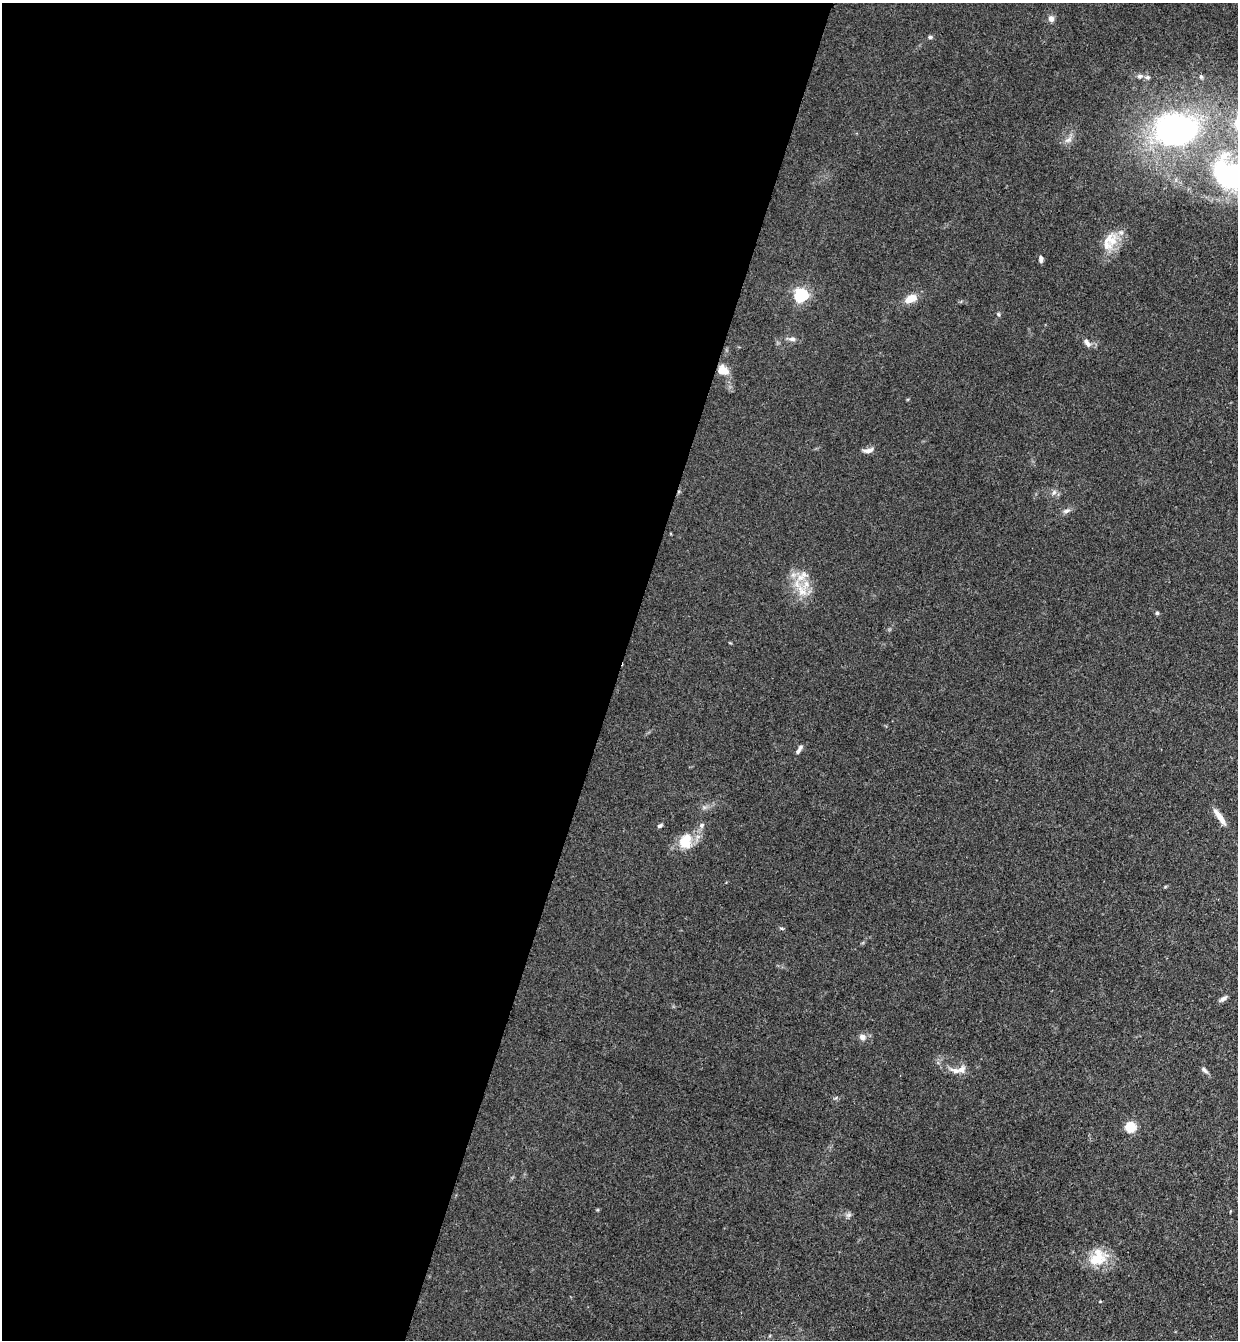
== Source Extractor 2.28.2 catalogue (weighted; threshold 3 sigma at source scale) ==
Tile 5 of 4 x 4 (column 1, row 2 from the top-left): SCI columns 189-1424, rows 2699-4036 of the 5447 x 5397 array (HDU 1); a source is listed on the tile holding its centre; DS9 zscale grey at full resolution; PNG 1240 x 1342 px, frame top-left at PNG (2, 3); no overlay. Shown black and unused: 50% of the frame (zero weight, under 3 of 4 exposures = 5% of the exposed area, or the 3 px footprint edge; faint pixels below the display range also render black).
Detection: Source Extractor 2.28.2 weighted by HDU 2 'WHT'; one run over the whole footprint, this tile lists its part. Background 0.128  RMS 0.0077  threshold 0.0349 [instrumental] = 3 sigma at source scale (4.5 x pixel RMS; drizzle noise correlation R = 1.50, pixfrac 1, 0.05/0.05 arcsec/px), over >= 5 px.
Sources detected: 40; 7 inside a brighter listed object's ellipse — not listed separately; the other 33 listed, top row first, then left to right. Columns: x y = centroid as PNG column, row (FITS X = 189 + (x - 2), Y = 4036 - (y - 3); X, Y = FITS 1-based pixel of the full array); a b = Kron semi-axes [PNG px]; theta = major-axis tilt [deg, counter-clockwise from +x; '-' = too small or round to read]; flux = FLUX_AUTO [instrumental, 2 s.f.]
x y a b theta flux
1051 18 8 7 - 3.5
930 37 6 5 - 1.4
1140 76 8 6 14 2.2
1201 77 6 5 - 1.2
1176 129 55 41 4 220
1068 140 12 7 29 3.9
1232 176 45 30 -35 150
1113 241 22 13 62 15
1041 259 8 5 -88 2.3
801 295 6 6 - 160
910 299 15 9 23 9.4
999 314 6 5 - 1.2
792 339 10 5 -1 2.8
1087 343 13 6 -54 3.6
722 370 11 9 -19 11
868 450 14 6 11 4
1054 492 9 6 45 2.7
1067 511 11 6 23 2.8
802 591 19 10 -52 12
1157 613 5 4 - 1.3
798 751 9 5 51 2
1220 817 23 6 -55 8.4
702 825 7 7 - 2.3
660 826 6 4 31 1.6
686 841 21 16 78 17
1223 999 11 5 36 2.6
862 1037 8 7 - 3.8
1204 1070 10 5 -44 2.2
956 1071 17 7 -18 5.7
1130 1127 6 6 - 31
848 1215 8 6 1 2
1099 1256 26 19 -61 20
1100 1301 5 3 - 0.66
Overlapping masked pixels (flux is a lower limit): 1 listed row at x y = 722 370
Isophote crosses this tile's border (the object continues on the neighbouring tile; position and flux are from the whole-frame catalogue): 1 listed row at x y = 1232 176